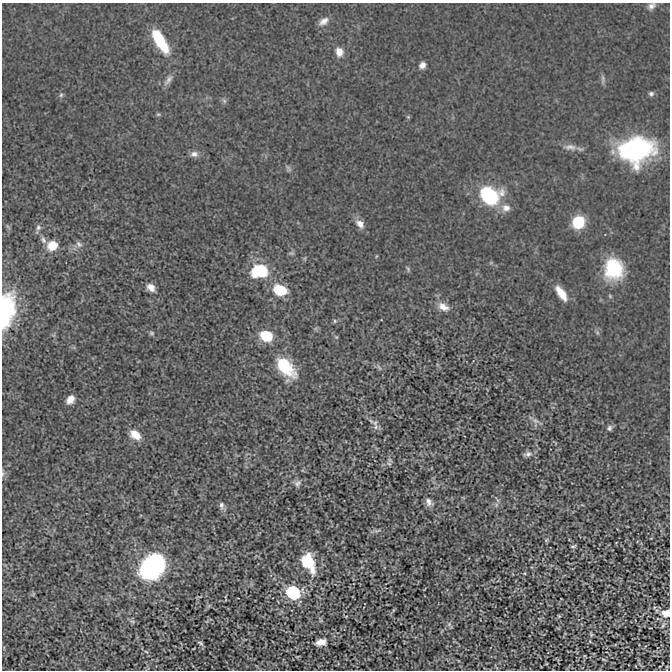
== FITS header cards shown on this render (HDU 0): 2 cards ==
NAXIS1  =                  668 / Axis length
NAXIS2  =                  668 / Axis length

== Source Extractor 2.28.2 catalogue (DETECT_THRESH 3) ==
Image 668 x 668 px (HDU 0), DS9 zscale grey, 1 PNG px = 1 image px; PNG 672 x 672 px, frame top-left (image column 1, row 668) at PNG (2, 3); no overlay
Background -1.57e-04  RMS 0.0034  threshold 0.0103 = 3 sigma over >= 5 px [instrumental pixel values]
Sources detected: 79; all 79 listed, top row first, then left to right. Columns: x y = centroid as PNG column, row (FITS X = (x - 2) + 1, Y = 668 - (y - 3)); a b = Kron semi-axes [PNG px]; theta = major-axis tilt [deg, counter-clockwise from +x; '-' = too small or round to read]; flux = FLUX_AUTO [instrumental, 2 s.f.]
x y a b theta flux
652 6 10 7 33 0.98
324 21 13 7 34 1.5
160 41 29 10 -59 11
339 52 10 8 -81 2.2
422 65 7 6 - 1.3
603 79 11 4 -85 0.68
168 80 18 6 54 1.3
651 94 7 6 - 0.57
61 95 7 6 - 0.46
224 101 7 6 - 0.53
158 114 6 5 - 0.34
408 117 6 4 -44 0.3
570 147 19 8 -2 1.8
635 149 24 17 12 59
194 154 10 8 -1 1.2
288 168 11 5 -53 0.58
489 196 16 13 -25 25
506 208 13 10 -13 1.9
578 222 11 10 - 9.4
360 224 13 8 -48 1.8
38 227 8 7 - 0.64
43 240 10 6 -74 0.85
79 244 10 7 -44 0.89
52 245 10 10 - 3.7
291 253 8 6 18 0.45
408 269 8 4 -66 0.37
613 269 24 20 -86 13
260 271 19 13 2 11
151 287 9 7 -43 1.8
280 290 13 9 -15 7.3
561 293 18 7 -55 3.7
443 307 17 10 -29 2.3
6 310 32 13 82 18
335 321 5 5 - 0.34
597 332 6 5 - 0.44
151 333 7 5 -16 0.43
266 336 11 9 -20 7.5
336 337 5 4 - 0.25
285 367 26 14 -46 9.8
379 367 10 4 -62 0.49
70 399 9 7 51 2.1
371 421 11 4 -40 0.78
535 421 13 6 -27 1.1
376 427 10 7 76 0.95
609 428 9 6 41 0.71
135 435 13 8 -39 3.4
528 454 12 6 16 0.95
389 464 8 6 -47 0.55
3 474 8 6 87 0.56
297 483 11 9 32 1
429 502 10 7 -48 1.2
496 505 7 4 72 0.5
222 506 11 6 -65 0.86
377 531 10 5 11 0.58
546 540 6 5 - 0.36
573 546 5 2 - 0.36
308 562 18 11 -65 10
153 567 20 14 48 56
525 573 4 3 - 0.21
293 592 11 9 -9 14
33 594 7 4 46 0.29
209 606 6 4 19 0.35
654 607 5 3 - 0.27
393 610 6 4 88 0.21
666 613 11 9 1 2.2
346 616 5 3 - 0.17
559 616 4 3 - 0.23
320 620 9 4 -59 0.34
132 621 10 6 -14 0.41
450 625 10 4 -56 0.49
663 625 9 3 58 0.35
558 628 6 3 -19 0.18
591 634 6 4 -71 0.32
321 642 12 7 13 2.1
200 643 8 4 -38 0.46
146 651 6 3 -21 0.27
585 656 3 2 - 0.18
603 659 7 3 -19 0.25
546 664 3 2 - 0.16
At the frame edge (FLAGS 8, measured only in part): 4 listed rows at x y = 652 6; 6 310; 3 474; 666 613